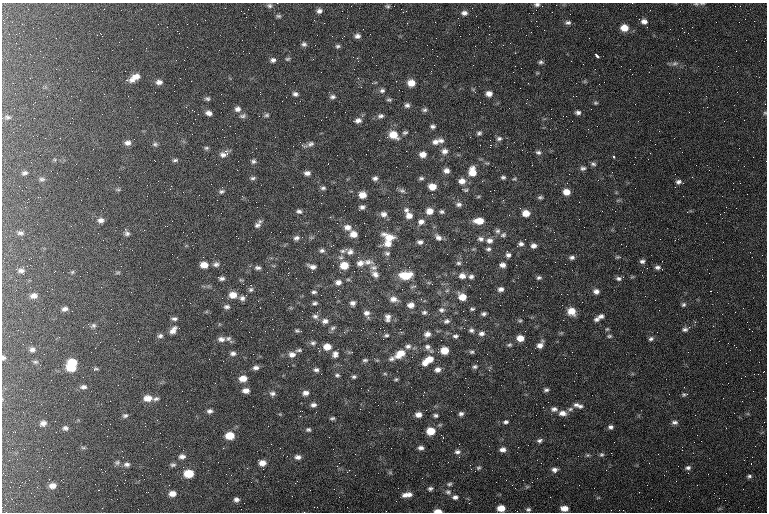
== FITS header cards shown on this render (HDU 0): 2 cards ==
NAXIS1  =                  765 / length of data axis 1
NAXIS2  =                  510 / length of data axis 2

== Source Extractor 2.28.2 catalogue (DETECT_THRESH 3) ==
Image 765 x 510 px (HDU 0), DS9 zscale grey, 1 PNG px = 1 image px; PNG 769 x 514 px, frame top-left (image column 1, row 510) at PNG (2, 3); no overlay
Background 167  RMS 8.1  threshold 24.4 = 3 sigma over >= 5 px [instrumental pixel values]
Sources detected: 400; all 400 listed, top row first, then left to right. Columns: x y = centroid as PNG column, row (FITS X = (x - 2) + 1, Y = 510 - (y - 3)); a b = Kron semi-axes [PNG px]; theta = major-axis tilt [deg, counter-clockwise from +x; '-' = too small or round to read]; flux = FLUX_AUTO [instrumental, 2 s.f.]
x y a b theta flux
702 3 7 3 -4 620
537 4 8 6 6 1600
696 4 7 4 -7 940
269 6 7 6 - 1300
388 6 6 5 - 970
319 11 6 6 - 1900
342 11 2 2 - 620
464 13 9 7 -7 2400
570 14 3 2 - 400
278 16 7 5 -2 990
644 21 7 6 - 2600
568 22 8 6 5 1600
22 24 2 2 - 860
197 24 2 2 - 450
624 28 7 6 - 6900
684 32 2 2 - 3000
18 33 5 2 - 440
179 33 2 2 - 280
97 35 2 2 - 300
357 36 6 5 - 2000
460 36 2 2 - 500
342 38 2 2 - 2800
304 44 6 5 - 1400
338 46 6 5 - 1100
146 48 2 2 - 2700
219 50 2 2 - 230
40 51 2 2 - 2800
597 55 5 3 - 1100
423 58 2 2 - 1300
287 59 7 5 15 900
176 60 2 2 - 240
273 60 7 6 - 1700
541 62 7 5 -7 1300
675 63 9 6 4 1700
583 64 3 2 - 470
376 65 2 2 - 320
473 65 2 2 - 840
515 66 2 2 - 550
521 68 2 2 - 1200
513 72 2 2 - 250
134 78 12 6 32 5300
358 78 2 2 - 290
679 78 2 2 - 250
191 81 2 2 - 410
159 82 7 5 5 2300
411 83 7 6 - 6300
382 90 7 6 - 1400
474 91 10 3 -53 980
260 94 3 2 - 490
295 94 7 5 -24 1700
489 94 8 6 0 3100
332 97 7 5 9 1500
207 99 6 5 - 1200
389 100 6 4 -1 930
595 103 6 4 0 800
407 105 7 6 - 1600
237 109 7 7 - 2200
192 110 3 2 - 1000
424 110 7 5 8 1300
578 112 7 5 -5 1600
209 113 7 5 -19 2500
765 113 5 4 - 710
198 114 2 2 - 350
266 115 7 5 11 1000
243 116 9 6 8 1500
380 116 8 6 16 1700
8 117 9 5 -4 1400
358 120 9 7 11 2300
433 126 6 5 - 1400
588 129 2 2 - 330
405 133 7 5 18 1100
479 133 7 5 25 1200
192 134 2 2 - 1500
393 135 10 8 -25 8900
33 136 2 2 - 240
275 137 3 2 - 440
499 139 8 6 15 1600
441 140 8 7 - 2100
435 142 11 8 18 3100
128 143 8 6 8 2400
155 144 7 6 - 1200
311 144 10 7 28 2100
490 145 2 2 - 24000
206 148 7 5 13 950
256 148 2 2 - 880
739 148 2 2 - 330
444 151 9 8 - 2900
538 152 7 6 - 1500
227 154 3 3 - 1100
423 154 7 6 - 4000
223 155 15 8 48 3200
614 157 3 2 - 910
175 160 8 4 8 1200
253 161 7 6 - 1300
328 164 2 2 - 260
593 164 7 5 -19 1300
696 165 2 2 - 970
583 168 7 6 - 1500
446 171 7 6 - 2600
472 172 11 8 -88 7800
24 173 6 4 20 1300
307 173 7 5 0 2200
119 177 2 2 - 460
503 177 6 5 - 1100
253 178 7 4 9 1100
375 178 6 5 - 1600
421 178 6 5 - 1200
42 179 8 5 0 1200
515 179 6 4 -4 720
462 181 9 7 -3 4000
678 182 6 5 - 1600
211 184 2 2 - 210
432 187 7 6 - 6300
323 188 6 5 - 1200
118 190 6 4 -1 730
465 190 7 4 -16 970
221 191 8 5 13 1200
402 191 9 6 -18 1600
490 191 2 2 - 320
566 192 7 6 - 4900
199 195 2 2 - 380
362 195 7 6 - 5500
683 196 2 2 - 1300
38 197 3 2 - 800
540 197 6 5 - 1100
618 200 6 4 18 730
27 202 3 2 - 590
459 204 8 6 1 1800
362 207 6 5 - 1600
406 210 7 7 - 1700
299 211 8 6 -18 1400
429 211 8 7 - 4800
442 212 6 5 - 1200
724 212 3 2 - 440
526 213 7 6 - 6000
383 214 8 7 - 2500
720 214 2 2 - 370
208 215 2 2 - 270
409 216 8 7 - 3400
330 217 3 3 - 310
101 220 7 6 - 2100
479 221 10 6 -1 7600
421 222 7 6 - 2600
337 223 2 2 - 1700
364 223 2 2 - 1200
37 224 2 2 - 280
257 225 8 6 29 1900
71 226 2 2 - 270
347 227 9 7 -13 3400
497 231 8 7 - 1600
280 232 3 2 - 420
554 232 2 2 - 790
20 233 8 5 -5 1500
127 233 7 7 - 1500
353 234 7 6 - 4800
503 235 9 6 34 1500
236 236 2 2 - 5400
438 237 10 6 -43 2500
296 238 7 5 20 1700
389 238 13 7 -24 7600
481 239 8 7 - 2100
675 240 2 2 - 420
489 241 9 8 - 2900
420 242 7 5 -4 1700
388 244 10 7 3 4400
521 244 7 6 - 1700
621 244 3 2 - 560
333 245 4 2 - 900
533 246 6 5 - 2300
488 249 7 6 - 1500
322 250 7 6 - 1400
342 251 8 6 1 1500
350 252 9 8 - 2800
387 253 8 6 -3 1400
447 254 2 2 - 920
508 254 8 7 - 1900
341 257 7 6 - 1400
358 257 2 2 - 1900
572 257 7 5 2 1600
617 257 6 4 14 780
642 261 7 6 - 1600
368 262 15 8 -2 3900
360 263 10 8 19 3300
458 263 7 5 0 1200
216 264 8 6 9 1700
565 264 2 2 - 660
204 265 7 6 - 5200
344 265 8 7 - 8600
502 265 6 5 - 2600
516 265 2 2 - 3700
121 266 2 2 - 340
312 267 9 4 -17 2400
657 267 7 5 -7 1800
258 268 8 5 -8 1500
374 268 9 7 0 1900
647 268 2 2 - 3000
21 271 11 7 -15 2300
72 272 5 4 - 620
118 273 8 4 9 660
288 273 2 2 - 9300
375 274 10 8 -42 2900
406 275 13 8 5 13000
80 276 2 2 - 250
462 276 8 7 - 3400
471 277 7 6 - 1800
632 277 6 4 18 700
221 278 7 4 -7 1500
539 278 6 5 - 1200
619 278 8 5 -2 1600
348 279 6 4 0 720
338 282 8 7 - 2700
414 286 9 4 14 940
537 287 2 2 - 280
251 289 6 5 - 1100
501 289 7 6 - 2100
596 291 7 6 - 2500
711 291 3 2 - 800
314 292 6 4 1 1200
233 295 8 7 - 5300
34 296 9 7 5 3000
462 297 8 6 -26 7100
242 298 7 6 - 1700
283 298 2 2 - 310
394 299 11 7 -13 3400
421 299 4 3 - 510
258 301 3 2 - 490
190 303 2 2 - 220
315 303 6 4 15 1200
353 303 6 5 - 2000
683 304 7 6 - 1300
411 305 8 7 - 3500
227 307 7 5 -4 1600
65 309 7 5 17 1900
472 309 6 3 13 930
441 310 9 7 8 2200
463 311 2 2 - 340
571 311 8 7 - 7100
424 312 7 6 - 1400
366 313 9 8 - 2600
484 314 6 4 8 1300
315 316 8 6 -12 1800
601 316 8 6 11 2000
388 318 11 8 89 2800
20 319 2 2 - 330
174 319 7 4 -3 1400
596 319 6 6 - 1700
325 321 8 7 - 2200
447 321 8 7 - 1800
520 321 6 5 - 870
695 322 4 4 - 690
747 322 2 2 - 250
93 326 6 6 - 1400
333 328 8 5 28 1200
400 329 3 2 - 500
607 329 5 5 - 750
685 329 8 6 9 1700
749 329 2 2 - 530
173 330 11 6 53 3200
471 330 7 6 - 1400
265 331 2 2 - 480
297 331 5 4 - 900
657 332 2 2 - 320
481 333 9 7 8 2300
561 333 6 4 18 680
427 334 8 7 - 3000
386 335 7 5 9 1100
160 336 7 6 - 1400
455 336 7 5 6 1400
609 336 7 4 1 910
520 338 7 6 - 5600
221 339 8 6 -6 2200
229 339 9 6 -52 1500
651 339 7 6 - 1400
31 342 2 2 - 390
313 343 8 5 16 1300
509 345 7 5 19 1000
540 345 9 6 56 3300
408 346 9 7 16 2400
327 347 7 6 - 5500
427 347 10 9 - 2900
32 349 7 6 - 1900
299 350 8 4 5 1000
444 350 7 6 - 8900
352 352 3 2 - 2500
472 352 7 5 1 1100
233 353 6 5 - 1600
292 354 8 7 - 2800
335 354 8 6 67 2100
400 354 13 8 32 8600
3 358 6 5 - 1400
565 358 2 2 - 750
209 359 2 2 - 570
392 359 9 6 20 1800
430 359 11 8 10 6600
365 360 7 4 7 1100
35 362 7 5 12 1000
72 362 8 6 -4 10000
425 363 7 6 - 3300
475 367 7 5 14 1100
71 368 9 6 -5 10000
256 368 7 5 5 1800
95 369 6 3 9 970
316 370 6 5 - 1400
437 370 7 6 - 2500
763 372 2 2 - 360
385 374 5 3 - 620
337 375 6 4 -10 1000
745 376 3 2 - 470
354 377 5 4 - 980
243 378 8 6 10 5000
396 379 5 4 - 790
118 385 2 2 - 380
83 387 8 5 2 1800
684 387 2 2 - 260
546 390 6 5 - 1300
246 391 6 5 - 2900
272 393 8 6 -3 1700
305 393 8 6 8 2400
684 394 5 5 - 920
687 394 3 2 - 2000
423 395 3 2 - 500
148 398 11 8 1 5200
723 398 2 2 - 260
156 399 8 6 16 1400
396 401 3 2 - 550
313 405 7 5 6 1800
576 405 8 5 14 1800
580 406 9 6 10 1800
543 407 2 2 - 340
360 409 2 2 - 4700
554 409 9 7 2 2200
570 409 8 5 11 1500
210 411 6 5 - 1700
562 413 10 7 -2 3300
461 414 6 5 - 1500
418 415 6 5 - 3300
435 415 5 4 - 1100
125 416 7 5 21 1300
332 418 6 4 10 950
506 422 7 5 17 1200
674 422 8 6 -5 1700
43 424 8 6 -67 2500
40 426 3 3 - 810
610 427 7 5 -3 1700
65 428 7 6 - 1500
726 428 2 2 - 260
308 429 6 5 - 1200
431 431 7 6 - 9400
230 436 7 6 - 9500
540 440 7 5 17 1400
694 442 2 2 - 1600
179 446 2 2 - 220
518 447 2 2 - 280
83 448 8 4 -8 870
421 448 6 5 - 1800
503 450 7 6 - 2600
122 451 3 2 - 530
457 452 8 6 9 1800
611 453 2 2 - 410
588 455 6 5 - 860
602 455 6 6 - 1000
182 456 8 7 - 2200
298 457 8 5 5 2200
459 457 2 2 - 3500
117 462 8 7 - 1600
262 463 7 6 - 4100
751 463 3 2 - 660
127 464 8 6 6 1900
173 465 8 5 -1 1300
183 467 3 3 - 610
478 468 8 6 29 1300
688 468 7 5 10 1600
554 470 7 6 - 2100
189 473 8 6 3 13000
390 473 6 4 -1 790
688 473 2 2 - 300
749 476 5 4 - 1100
125 480 3 2 - 630
22 482 2 2 - 220
295 483 3 2 - 560
449 484 7 6 - 1200
512 485 2 2 - 280
52 486 8 6 8 3300
37 487 2 2 - 250
527 487 6 4 0 700
430 489 7 5 22 1400
98 490 4 3 - 400
448 492 9 8 - 2200
172 494 8 6 3 4000
407 495 14 7 8 4200
68 496 2 2 - 440
455 497 8 6 4 2000
6 499 2 2 - 310
236 499 7 6 - 1900
102 508 2 2 - 330
501 508 7 5 2 6400
564 508 7 5 -5 3800
528 509 6 5 - 1100
611 510 2 2 - 560
438 511 7 4 -1 4100
At the frame edge (FLAGS 8, measured only in part): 6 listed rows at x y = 702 3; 537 4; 696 4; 765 113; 3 358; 438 511